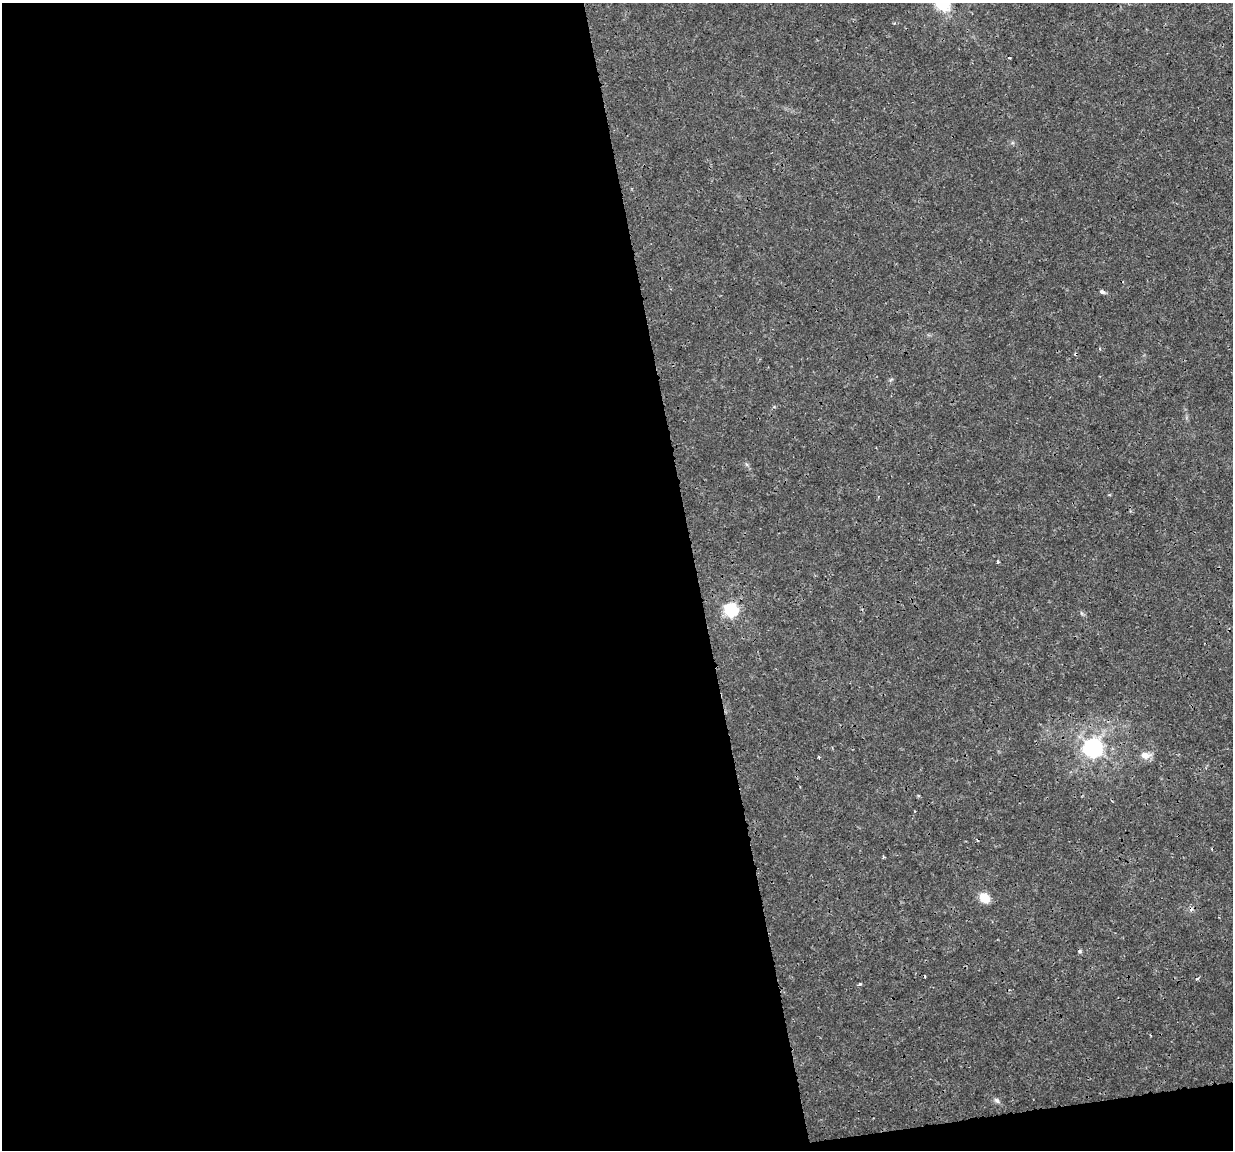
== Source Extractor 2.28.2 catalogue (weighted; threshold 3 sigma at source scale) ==
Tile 13 of 4 x 4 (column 1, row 4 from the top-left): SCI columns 1-1231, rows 31-1178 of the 4923 x 4701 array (HDU 1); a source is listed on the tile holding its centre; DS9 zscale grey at full resolution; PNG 1235 x 1152 px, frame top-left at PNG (2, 3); no overlay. Shown black and unused: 58% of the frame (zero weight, under 3 of 4 exposures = <1% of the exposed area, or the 3 px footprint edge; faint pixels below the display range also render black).
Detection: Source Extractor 2.28.2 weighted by HDU 2 'WHT'; one run over the whole footprint, this tile lists its part. Background 0.00169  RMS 7.7e-04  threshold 0.00348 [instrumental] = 3 sigma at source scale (4.5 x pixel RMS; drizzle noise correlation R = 1.50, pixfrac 1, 0.0396/0.0396 arcsec/px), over >= 5 px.
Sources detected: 15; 5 cosmic-ray / hot-pixel residue — not listed; the other 10 listed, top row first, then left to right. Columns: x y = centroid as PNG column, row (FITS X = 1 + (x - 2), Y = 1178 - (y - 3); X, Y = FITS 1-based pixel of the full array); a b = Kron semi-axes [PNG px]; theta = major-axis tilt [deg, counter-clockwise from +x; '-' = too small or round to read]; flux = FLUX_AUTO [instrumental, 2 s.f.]
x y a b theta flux
942 3 8 7 - 8.9
1102 292 7 5 -28 0.17
1100 349 4 3 - 0.074
998 562 4 3 - 0.096
731 610 6 6 - 13
1093 747 7 7 - 41
1145 755 11 8 -12 0.65
984 898 8 7 - 1.8
860 984 4 4 - 0.084
997 1100 9 5 -45 0.2
Isophote crosses this tile's border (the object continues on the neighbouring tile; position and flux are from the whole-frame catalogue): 1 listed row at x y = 942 3